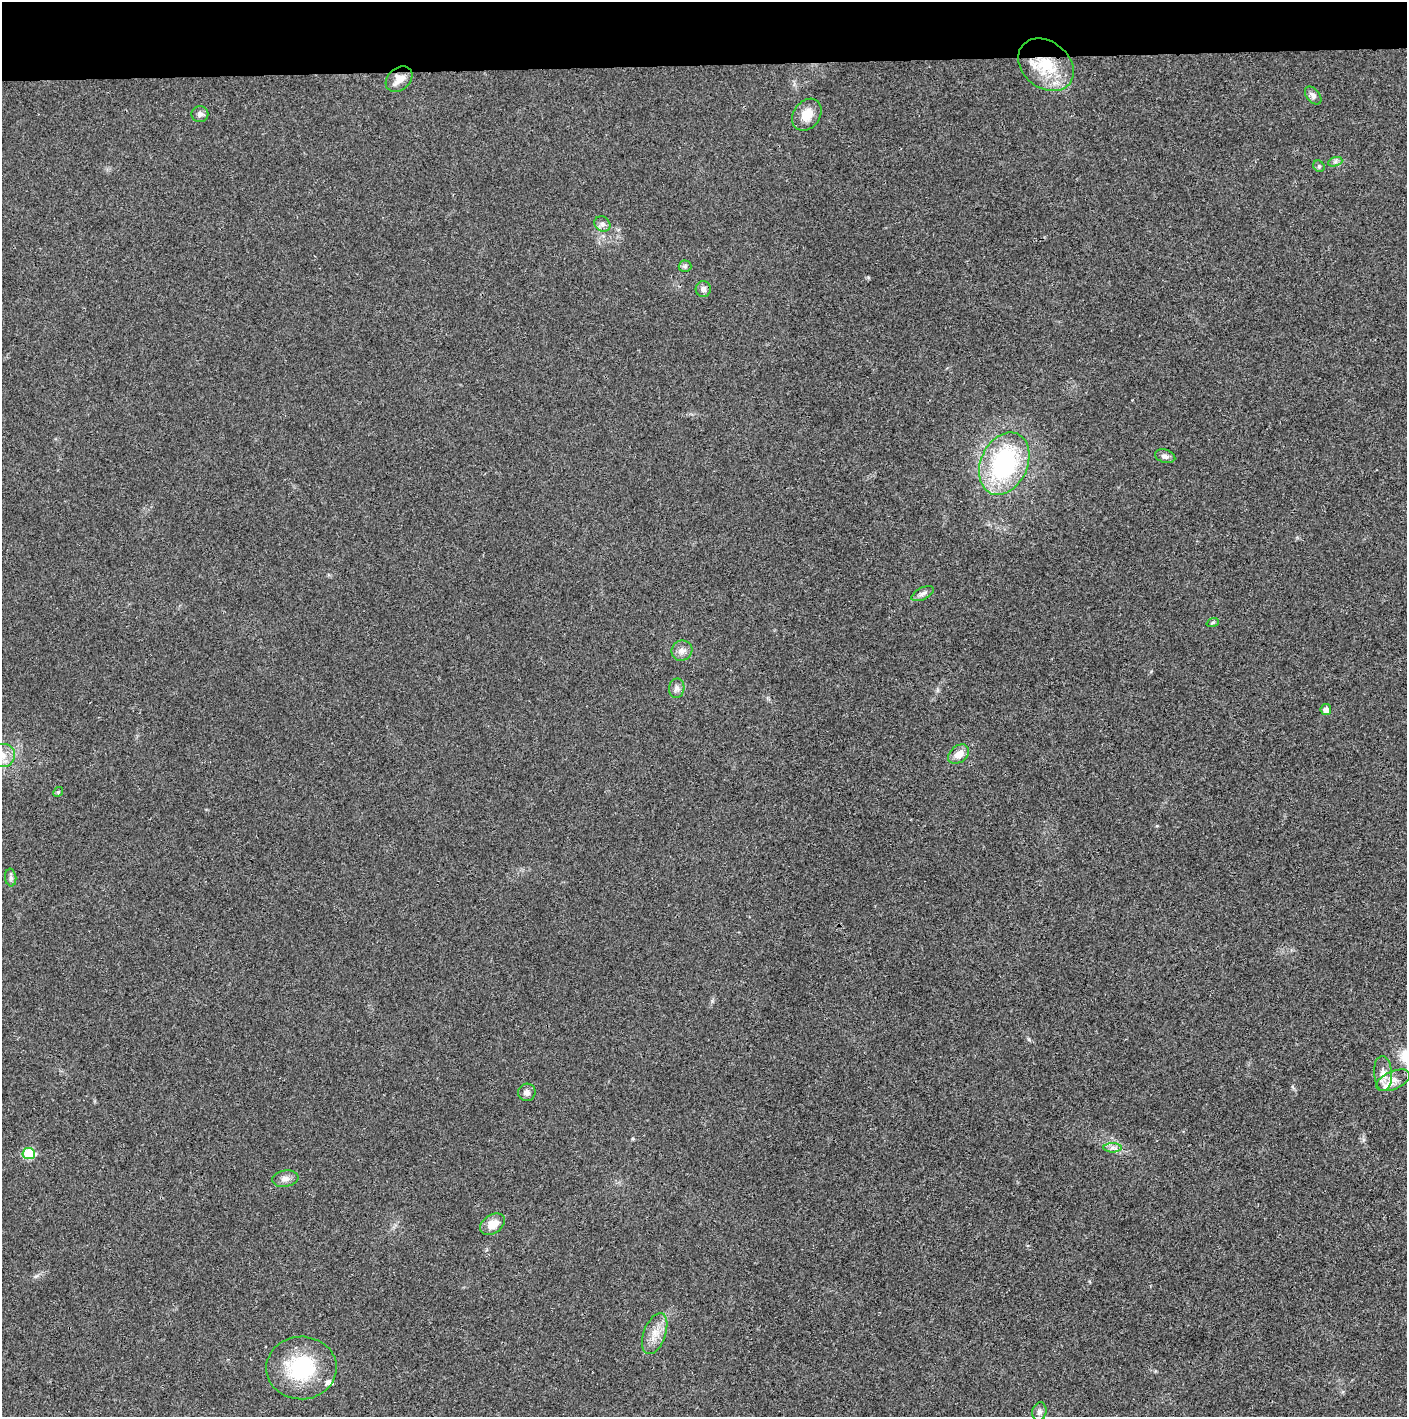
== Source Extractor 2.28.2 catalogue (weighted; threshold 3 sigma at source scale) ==
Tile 2 of 3 x 3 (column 2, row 1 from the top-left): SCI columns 1409-2813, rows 2831-4245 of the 4219 x 4245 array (HDU 1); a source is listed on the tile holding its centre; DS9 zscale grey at full resolution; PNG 1409 x 1419 px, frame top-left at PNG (2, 2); each listed source drawn as its Kron ellipse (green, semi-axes under 4 px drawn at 4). Shown black and unused: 4% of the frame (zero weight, under 3 of 4 exposures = <1% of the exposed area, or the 3 px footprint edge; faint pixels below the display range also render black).
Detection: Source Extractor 2.28.2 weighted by HDU 2 'WHT'; one run over the whole footprint, this tile lists its part. Background 0.0195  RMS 0.0041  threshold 0.0186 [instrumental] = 3 sigma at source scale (4.5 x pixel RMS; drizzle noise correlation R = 1.50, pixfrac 1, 0.05/0.05 arcsec/px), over >= 5 px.
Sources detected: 33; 2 inside a brighter listed object's ellipse — not listed separately; the other 31 listed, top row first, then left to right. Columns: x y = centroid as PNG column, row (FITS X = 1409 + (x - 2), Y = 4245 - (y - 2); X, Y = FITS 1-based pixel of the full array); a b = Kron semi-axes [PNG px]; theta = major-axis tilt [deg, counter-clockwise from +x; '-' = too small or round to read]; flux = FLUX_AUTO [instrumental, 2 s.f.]
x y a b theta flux
1046 65 30 23 -40 22
399 79 15 11 41 4.5
1313 96 10 6 -51 1.6
200 114 8 8 - 1.5
807 115 17 13 54 6.6
1335 162 7 4 19 0.94
1319 166 6 5 - 0.7
602 224 8 7 - 1.6
685 266 6 6 - 0.85
703 289 8 7 - 1.8
1165 456 10 6 -17 1.6
1004 464 33 23 66 53
923 594 12 6 27 1.6
1213 623 6 4 19 0.58
682 651 10 10 - 2.4
677 688 10 7 78 1.7
1326 709 5 5 - 2.2
959 754 11 8 38 4.1
2 755 13 11 4 4.7
58 792 5 4 - 0.56
11 878 9 5 -84 1.1
1383 1073 17 9 -86 3.7
1393 1080 18 9 23 3.8
527 1092 9 8 - 2
1112 1148 9 4 0 1.4
29 1154 6 6 - 17
285 1179 13 8 9 2.3
492 1224 13 9 34 5.3
655 1334 21 11 69 5.8
301 1368 35 31 2 32
1039 1412 9 7 76 1.6
Overlapping masked pixels (flux is a lower limit): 1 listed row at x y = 1046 65
Isophote crosses this tile's border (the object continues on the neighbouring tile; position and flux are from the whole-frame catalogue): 1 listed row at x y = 2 755
Unlisted compact peaks at least as high as the median listed source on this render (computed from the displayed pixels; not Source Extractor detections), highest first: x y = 1029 1039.